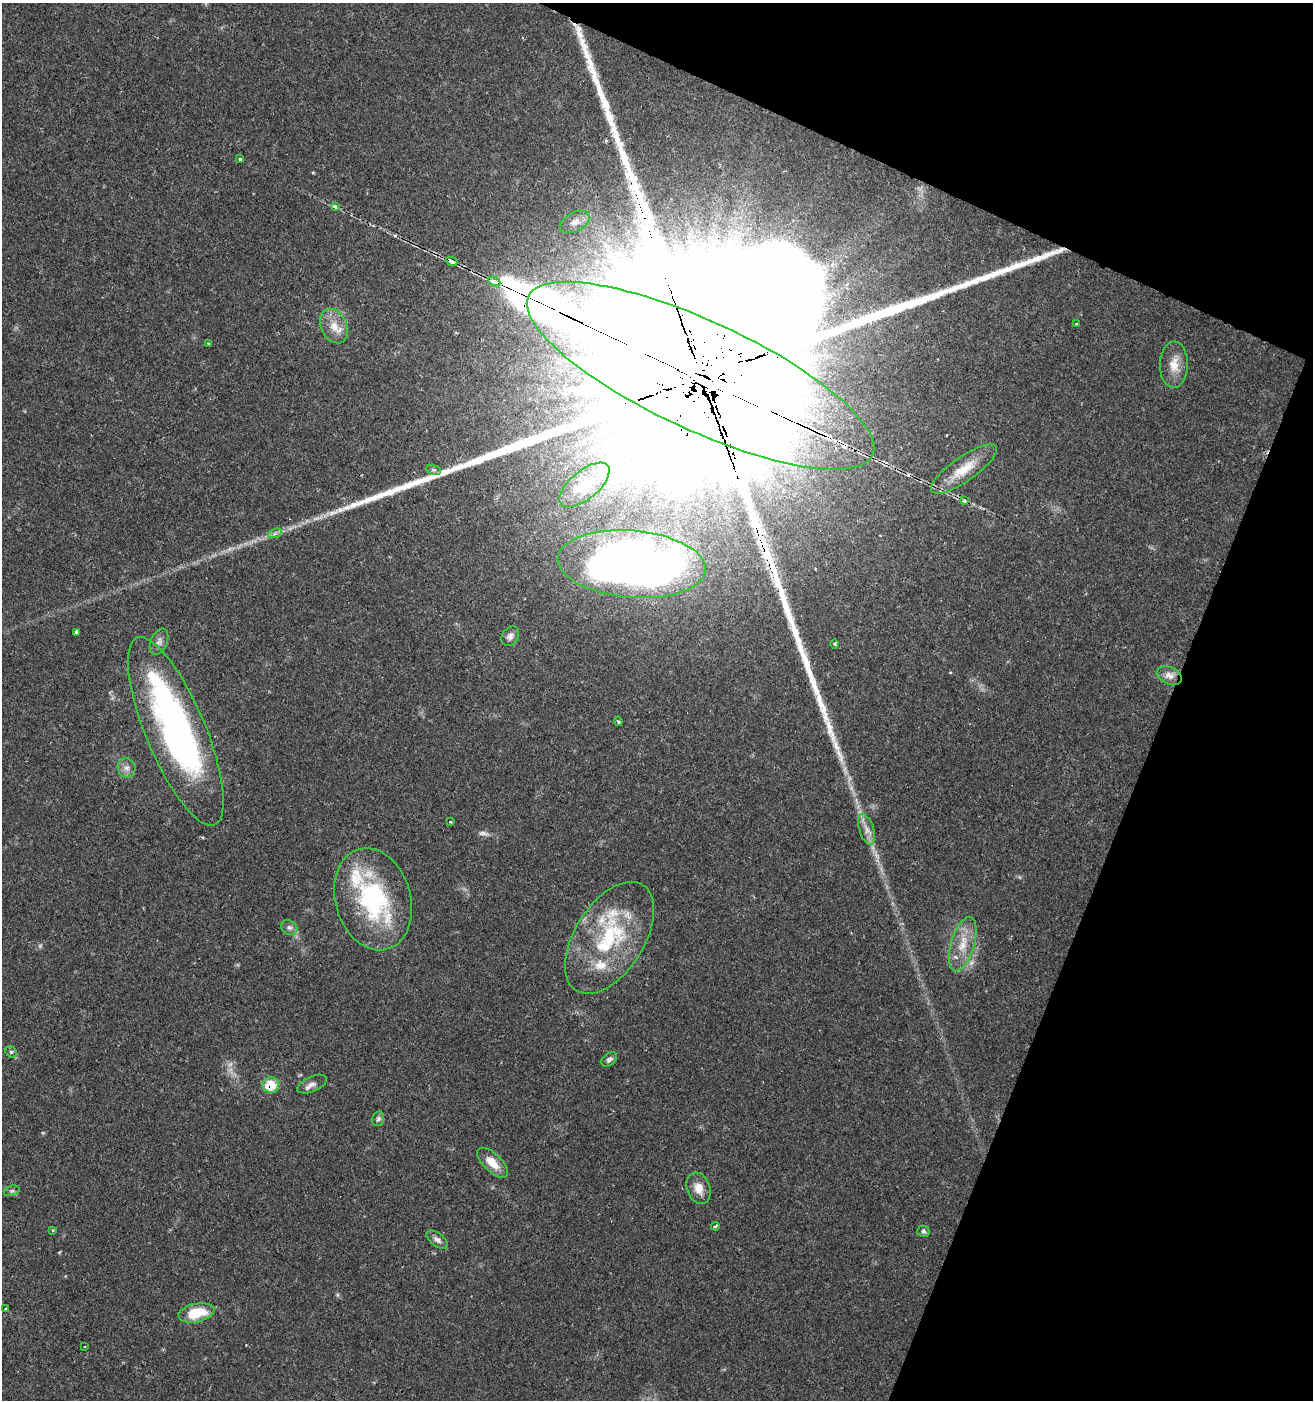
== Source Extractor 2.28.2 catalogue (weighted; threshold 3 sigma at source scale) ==
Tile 8 of 4 x 4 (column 4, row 2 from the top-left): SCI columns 4215-5525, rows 2802-4199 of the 5735 x 5611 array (HDU 1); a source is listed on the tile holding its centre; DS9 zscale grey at full resolution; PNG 1315 x 1402 px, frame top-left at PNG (2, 3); each listed source drawn as its Kron ellipse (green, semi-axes under 4 px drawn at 4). Shown black and unused: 20% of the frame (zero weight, under 2 of 3 exposures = <1% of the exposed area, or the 3 px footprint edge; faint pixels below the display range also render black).
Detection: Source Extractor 2.28.2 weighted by HDU 2 'WHT'; one run over the whole footprint, this tile lists its part. Background 0.0352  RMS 0.0032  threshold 0.0142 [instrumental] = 3 sigma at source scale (4.5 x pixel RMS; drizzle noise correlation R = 1.50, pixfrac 1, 0.0396/0.0396 arcsec/px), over >= 5 px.
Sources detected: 57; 2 too faint to see at this stretch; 2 inside a brighter object's white glare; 5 cosmic-ray / hot-pixel residue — neither listed nor drawn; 3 inside a brighter listed object's ellipse — not listed separately; the other 45 listed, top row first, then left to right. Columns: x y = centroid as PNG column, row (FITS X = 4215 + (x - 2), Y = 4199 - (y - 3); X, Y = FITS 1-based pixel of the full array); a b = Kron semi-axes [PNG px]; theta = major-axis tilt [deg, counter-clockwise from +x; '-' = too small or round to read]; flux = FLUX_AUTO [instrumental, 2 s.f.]
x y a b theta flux
240 159 3 3 - 1.4
335 206 4 3 - 2.7
575 222 16 9 27 2.8
452 261 6 3 -26 730
494 281 6 3 -27 800
1076 324 3 3 - 0.38
334 326 18 13 -63 4.8
208 343 3 3 - 0.31
1174 365 23 14 89 5.2
700 376 190 54 -25 120000
964 469 39 12 35 8.1
434 470 7 5 -16 0.65
584 485 30 14 40 7.4
964 501 4 3 - 0.84
275 533 7 4 20 0.82
632 564 74 33 -5 240
76 632 3 3 - 0.42
510 636 10 8 56 1.3
159 642 14 8 67 1.7
835 644 4 3 - 0.4
1169 675 13 8 -24 2.5
618 721 5 3 - 0.39
176 731 101 30 -67 110
127 768 9 9 - 1.8
450 822 3 3 - 1.3
867 829 16 7 -72 2.5
373 899 52 37 -74 43
289 927 8 6 -33 1.1
609 938 62 35 58 34
963 944 28 11 73 6.9
11 1052 6 5 - 0.52
609 1059 9 6 41 1.1
312 1084 16 7 24 1.8
271 1085 8 7 - 8.1
378 1119 7 6 - 0.74
492 1163 19 9 -43 5
699 1188 16 11 -70 3.7
12 1191 8 5 19 0.66
715 1226 4 3 - 0.72
53 1230 4 3 - 0.32
923 1231 6 5 - 0.75
437 1240 12 6 -37 1.4
6 1309 3 3 - 1.1
196 1313 18 9 12 9.8
84 1347 3 2 - 0.43
Overlapping masked pixels (flux is a lower limit): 5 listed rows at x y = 452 261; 494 281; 700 376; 632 564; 271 1085